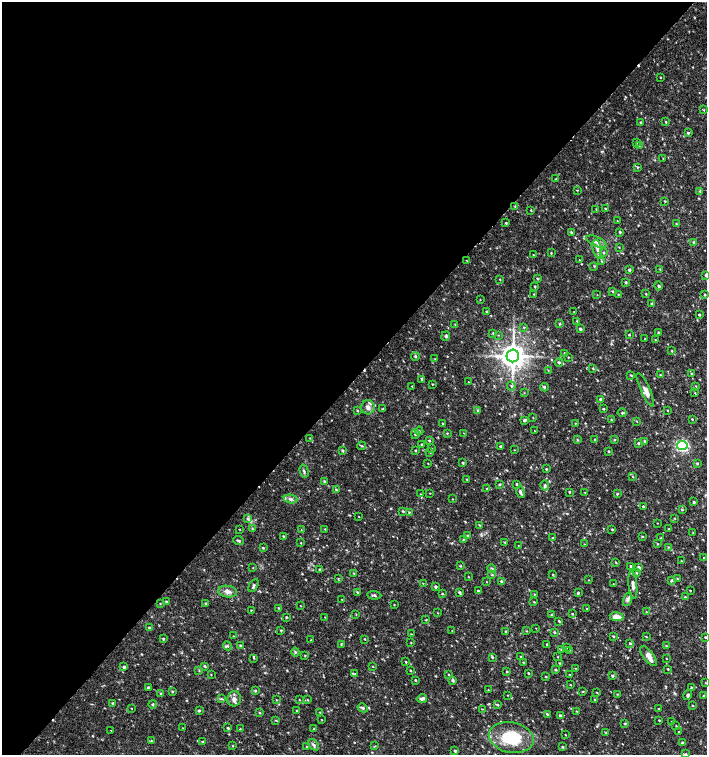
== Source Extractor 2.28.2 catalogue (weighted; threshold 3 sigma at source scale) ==
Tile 5 of 4 x 4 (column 1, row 2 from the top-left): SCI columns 226-1635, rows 3012-4516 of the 6023 x 6029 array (HDU 1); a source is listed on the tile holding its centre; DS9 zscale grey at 2 x 2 block average (1 PNG px = mean of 2 x 2 image px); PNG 709 x 757 px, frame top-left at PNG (2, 2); each listed source drawn as its Kron ellipse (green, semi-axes under 4 px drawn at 4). Shown black and unused: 50% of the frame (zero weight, under 2 of 3 exposures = <1% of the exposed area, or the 3 px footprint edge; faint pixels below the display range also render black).
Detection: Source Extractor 2.28.2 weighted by HDU 2 'WHT'; one run over the whole footprint, this tile lists its part. Background 0.0332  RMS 0.0036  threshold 0.0164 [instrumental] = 3 sigma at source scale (4.5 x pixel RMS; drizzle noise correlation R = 1.50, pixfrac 1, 0.0396/0.0396 arcsec/px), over >= 5 px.
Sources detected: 354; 4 cosmic-ray / hot-pixel residue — neither listed nor drawn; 1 coinciding with a brighter row at this scale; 3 inside a brighter listed object's ellipse — not listed separately; the other 346 listed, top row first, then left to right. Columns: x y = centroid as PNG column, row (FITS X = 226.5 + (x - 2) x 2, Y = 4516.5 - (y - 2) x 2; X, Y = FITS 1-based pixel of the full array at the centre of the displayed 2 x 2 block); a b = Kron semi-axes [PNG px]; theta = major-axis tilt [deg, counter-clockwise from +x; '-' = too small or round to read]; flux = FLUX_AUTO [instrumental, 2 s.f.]
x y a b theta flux
660 78 3 2 - 0.36
703 110 3 2 - 0.5
666 122 3 2 - 0.62
641 123 3 3 - 0.96
688 133 4 3 - 0.96
637 142 4 2 - 0.55
639 146 3 2 - 0.43
663 158 2 2 - 0.32
638 167 3 2 - 0.61
556 179 3 3 - 0.61
577 190 3 2 - 0.5
700 191 4 3 - 0.86
665 201 3 2 - 0.5
515 206 3 2 - 0.54
606 209 3 2 - 0.76
531 210 3 2 - 0.43
596 210 4 2 - 0.46
617 221 3 2 - 0.36
506 223 3 3 - 0.78
676 224 3 2 - 0.59
571 232 4 2 - 0.75
620 232 3 3 - 0.87
596 242 11 5 -22 4.3
693 242 3 2 - 0.65
619 247 3 2 - 0.39
597 249 9 4 -77 4.2
604 252 3 2 - 0.68
551 253 3 2 - 0.56
533 255 3 2 - 0.41
466 260 2 2 - 0.31
579 260 2 2 - 0.36
602 261 3 2 - 0.59
594 266 3 2 - 0.62
660 269 3 2 - 0.49
629 270 3 3 - 1.2
706 275 4 3 - 0.9
500 279 3 2 - 0.51
538 279 3 3 - 0.75
626 282 3 2 - 0.81
535 286 2 2 - 0.7
659 286 4 3 - 1.1
613 292 3 2 - 0.79
534 294 3 2 - 0.42
618 294 3 2 - 0.39
646 294 3 2 - 0.46
705 294 3 2 - 0.61
597 295 2 2 - 0.26
480 300 2 2 - 0.4
652 303 3 3 - 1
486 311 3 3 - 0.57
574 312 3 2 - 0.36
699 315 3 2 - 0.69
577 321 3 2 - 0.51
455 324 3 2 - 0.42
560 324 4 2 - 0.58
524 327 3 2 - 0.52
580 329 3 3 - 1.8
658 332 3 2 - 0.59
493 333 3 2 - 0.59
498 335 3 2 - 0.34
629 335 3 2 - 0.57
446 336 5 4 - 1.5
645 339 2 2 - 1.6
655 340 3 2 - 0.37
672 351 3 2 - 0.59
564 353 3 2 - 0.54
415 356 4 3 - 1.1
513 356 6 6 - 720
568 357 2 2 - 0.49
435 359 2 2 - 0.39
559 362 4 3 - 1.3
593 368 3 2 - 0.51
548 370 3 2 - 0.41
692 374 3 3 - 0.7
631 375 4 2 - 0.73
660 375 3 2 - 0.52
422 379 3 3 - 1.1
468 382 2 2 - 0.42
432 384 4 2 - 0.44
412 386 2 2 - 0.42
511 386 4 2 - 0.72
696 386 3 2 - 0.46
544 387 4 3 - 1.3
645 390 18 4 -66 5
524 393 3 2 - 0.47
695 393 3 2 - 0.61
600 399 4 2 - 1.1
368 407 7 6 - 4.4
383 409 3 2 - 0.5
603 409 3 2 - 0.67
357 410 3 3 - 0.55
478 411 3 3 - 0.9
668 411 3 2 - 0.42
622 413 4 3 - 1
533 417 3 2 - 0.38
692 419 3 2 - 0.53
524 420 4 3 - 1.5
611 420 3 2 - 0.58
637 421 3 2 - 0.38
575 423 3 2 - 0.43
443 424 3 2 - 0.63
419 431 4 3 - 0.76
535 431 2 2 - 0.28
447 433 3 2 - 0.59
464 433 2 2 - 0.31
415 434 5 3 - 1.3
310 438 3 2 - 0.43
595 439 2 2 - 0.48
577 440 3 3 - 0.69
615 440 3 2 - 0.56
429 441 3 3 - 0.81
644 441 3 2 - 0.82
639 443 3 3 - 0.83
422 445 3 3 - 0.81
682 445 5 4 - 86
361 446 4 3 - 0.92
501 447 4 2 - 0.87
432 449 2 2 - 0.49
514 450 2 2 - 0.37
343 451 4 3 - 0.92
415 451 3 3 - 0.66
609 451 3 2 - 0.7
430 452 3 3 - 0.74
428 463 2 2 - 0.36
463 463 3 3 - 0.8
697 463 3 3 - 0.93
546 469 2 2 - 0.81
304 471 6 3 -75 1.6
633 476 3 2 - 0.69
467 480 3 2 - 0.56
324 481 3 2 - 0.7
516 484 3 2 - 0.51
500 485 3 2 - 0.71
545 486 5 3 - 1.9
487 489 2 2 - 0.92
336 490 4 2 - 0.91
520 492 6 4 -75 2.4
569 492 3 2 - 0.67
585 492 3 2 - 0.41
430 493 3 2 - 0.34
420 494 3 2 - 0.4
617 494 3 3 - 0.82
291 499 7 4 -11 2.6
452 499 2 2 - 0.45
694 502 4 3 - 1
643 507 3 2 - 0.79
682 510 3 2 - 0.72
402 511 3 3 - 0.69
409 512 4 2 - 0.56
359 517 3 2 - 0.36
247 518 4 3 - 1.2
675 518 3 2 - 0.45
657 523 2 2 - 0.32
480 525 3 2 - 0.7
240 529 3 2 - 0.44
252 529 4 2 - 0.74
325 529 2 2 - 0.42
612 529 2 2 - 0.68
669 529 3 3 - 0.72
301 530 3 2 - 0.39
693 532 3 2 - 0.5
283 536 3 3 - 0.65
468 536 3 3 - 0.94
643 537 4 2 - 0.51
553 538 3 2 - 0.5
661 538 3 2 - 0.55
463 540 3 2 - 0.6
238 541 5 3 - 1.1
505 542 3 2 - 0.55
301 543 3 2 - 0.43
584 544 3 2 - 0.3
658 544 3 2 - 0.51
518 545 2 2 - 0.28
668 547 2 2 - 0.51
263 548 3 3 - 0.74
704 558 2 2 - 0.4
681 561 2 2 - 0.54
616 562 3 2 - 0.53
460 566 3 2 - 0.61
631 566 3 2 - 0.9
639 567 3 3 - 2
253 568 3 2 - 0.36
491 569 4 3 - 1.2
319 570 3 2 - 0.61
354 573 3 2 - 0.49
636 573 3 2 - 0.54
492 575 3 3 - 0.78
553 575 3 2 - 0.53
469 577 2 2 - 0.42
338 579 4 2 - 0.61
677 579 2 2 - 0.45
589 580 2 2 - 0.36
672 580 4 3 - 1
501 581 3 3 - 1.2
487 582 3 2 - 0.34
423 583 2 2 - 0.32
613 584 2 2 - 0.33
633 585 14 4 -84 3.7
253 586 7 3 61 1.6
436 587 3 2 - 1.3
690 590 2 2 - 0.51
478 591 3 3 - 0.77
228 592 9 6 -8 4.6
357 592 3 2 - 0.67
459 593 4 3 - 1.1
578 593 3 3 - 0.89
442 594 3 2 - 0.54
534 594 3 2 - 0.65
374 595 7 4 -4 1.6
685 597 3 2 - 0.77
627 599 7 4 73 2
342 600 3 2 - 0.39
166 602 3 2 - 0.6
534 602 4 2 - 0.53
206 603 3 3 - 0.84
160 604 3 2 - 0.51
394 605 2 2 - 0.43
300 606 2 2 - 0.3
279 608 3 2 - 0.59
587 609 2 2 - 0.39
251 610 3 2 - 0.64
646 612 2 2 - 0.54
437 613 3 2 - 0.42
356 614 3 2 - 0.45
572 614 3 2 - 0.69
552 615 3 3 - 0.82
286 617 3 2 - 0.64
325 617 2 2 - 0.38
616 617 7 4 -7 8
426 620 2 2 - 0.5
559 621 3 2 - 0.76
149 628 4 3 - 1.4
536 628 2 2 - 0.28
281 630 3 3 - 0.68
452 631 2 2 - 0.44
505 631 3 2 - 0.64
526 631 3 2 - 0.48
555 632 3 3 - 0.82
411 634 3 2 - 0.48
233 636 3 2 - 0.39
613 636 3 2 - 0.76
646 637 3 2 - 0.51
705 637 3 2 - 0.78
163 639 3 2 - 0.67
365 639 3 2 - 0.5
311 640 2 2 - 0.61
411 642 2 2 - 0.46
630 643 3 2 - 0.78
547 644 3 2 - 0.86
341 645 4 2 - 0.57
228 646 5 3 - 1.5
241 646 3 3 - 0.73
666 646 3 2 - 0.58
566 648 3 2 - 0.68
561 650 3 2 - 0.85
570 650 3 2 - 0.32
295 652 4 3 - 0.87
305 655 3 2 - 0.56
649 656 12 5 -53 5
492 657 3 3 - 0.95
521 657 2 2 - 0.42
558 657 3 2 - 0.42
253 658 3 3 - 0.62
666 658 3 2 - 0.34
406 662 3 2 - 0.67
523 662 3 2 - 0.52
559 663 3 2 - 0.63
204 666 4 3 - 0.96
124 667 4 3 - 1.4
373 667 3 2 - 0.38
575 668 2 2 - 0.36
668 669 3 2 - 0.63
199 670 3 2 - 0.64
410 670 3 2 - 0.58
556 670 3 2 - 0.74
507 672 3 2 - 0.57
528 673 2 2 - 0.7
211 674 3 2 - 0.41
355 674 3 2 - 0.6
449 674 3 2 - 0.43
570 674 2 2 - 0.4
612 676 4 3 - 0.99
546 677 3 3 - 0.6
416 680 2 2 - 0.66
453 680 4 3 - 1.3
705 683 3 2 - 0.33
570 685 2 2 - 0.35
148 688 4 2 - 0.87
691 688 3 3 - 0.7
488 690 2 2 - 0.42
255 691 3 3 - 0.81
172 692 3 2 - 0.79
583 692 3 2 - 0.56
597 693 3 2 - 0.52
161 694 3 3 - 0.78
617 694 3 2 - 0.52
508 695 3 2 - 0.3
688 695 5 3 - 1.3
703 696 3 2 - 0.83
221 699 3 3 - 0.92
234 699 7 6 - 4
299 699 3 2 - 0.38
422 699 5 4 - 2.2
276 700 3 2 - 0.46
308 700 2 2 - 0.48
595 700 4 2 - 0.5
113 703 3 3 - 0.84
153 704 4 3 - 1.2
497 705 3 2 - 0.73
693 706 3 2 - 0.65
132 708 3 2 - 0.39
363 708 5 3 - 1.6
482 709 3 2 - 0.41
658 709 2 2 - 0.59
297 710 3 2 - 0.87
199 711 4 3 - 1
577 711 3 2 - 0.53
320 712 3 3 - 0.61
259 713 3 3 - 0.62
547 714 4 3 - 0.81
560 715 4 3 - 1.2
276 720 4 2 - 0.43
322 720 3 2 - 0.35
659 720 2 2 - 0.57
672 722 3 2 - 0.59
625 723 3 3 - 0.95
676 726 2 2 - 0.47
183 728 3 2 - 0.37
228 728 4 3 - 0.81
240 729 3 2 - 0.55
314 729 3 2 - 0.6
111 730 2 2 - 0.47
605 732 3 2 - 0.6
678 732 3 2 - 0.4
565 735 3 2 - 0.45
511 737 23 15 -10 44
151 741 3 2 - 0.75
203 742 3 2 - 0.75
682 742 4 3 - 1.1
314 745 6 4 -50 2.3
233 746 3 2 - 0.49
307 746 3 2 - 0.48
375 746 3 2 - 0.47
562 747 3 3 - 0.83
455 751 3 2 - 1.4
686 754 4 3 - 0.86
Isophote crosses this tile's border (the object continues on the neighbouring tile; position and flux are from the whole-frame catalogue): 2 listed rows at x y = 511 737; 686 754
Diffuse or blended objects may show on this block-average render without a row.